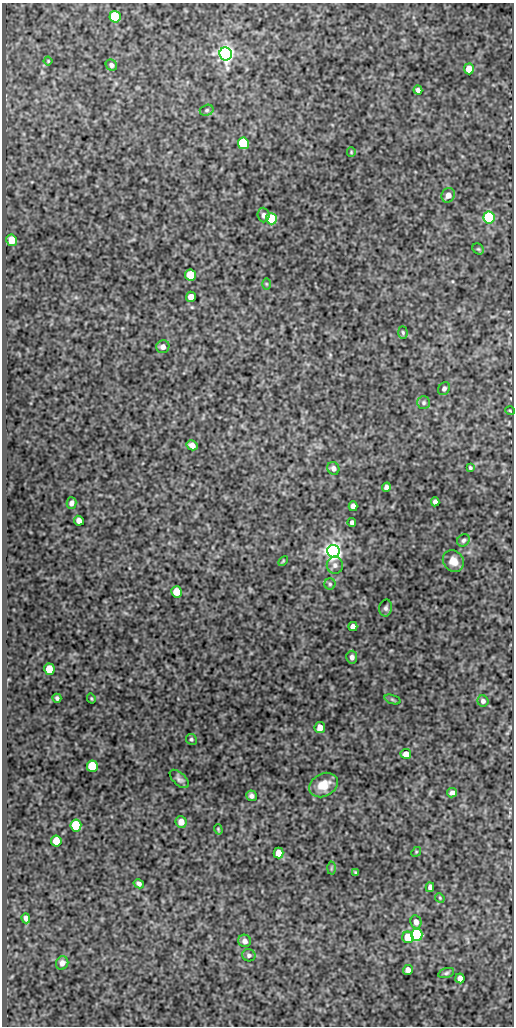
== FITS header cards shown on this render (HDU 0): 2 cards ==
NAXIS1  =                  512
NAXIS2  =                 1024

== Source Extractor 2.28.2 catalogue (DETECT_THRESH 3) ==
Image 512 x 1024 px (HDU 0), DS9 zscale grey, 1 PNG px = 1 image px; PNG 516 x 1028 px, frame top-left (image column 1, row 1024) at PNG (2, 3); each listed source drawn as its Kron ellipse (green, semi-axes under 4 px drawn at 4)
Background 100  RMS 0.49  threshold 1.47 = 3 sigma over >= 5 px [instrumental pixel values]
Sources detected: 76; all 76 listed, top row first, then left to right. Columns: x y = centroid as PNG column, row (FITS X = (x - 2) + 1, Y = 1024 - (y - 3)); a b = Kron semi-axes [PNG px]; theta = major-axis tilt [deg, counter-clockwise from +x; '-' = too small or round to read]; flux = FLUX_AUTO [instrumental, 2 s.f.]
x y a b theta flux
115 17 6 5 - 1800
226 54 6 6 - 21000
48 61 4 4 - 32
111 65 6 5 - 110
469 69 5 5 - 520
418 90 4 4 - 95
207 110 7 5 16 65
243 143 6 5 - 2400
351 152 5 4 - 36
448 195 7 6 - 230
264 215 7 6 - 110
489 218 6 5 - 4800
271 219 6 5 - 1700
12 240 6 5 - 630
478 249 6 5 - 46
191 275 6 5 - 1200
266 284 6 4 -89 39
191 297 5 5 - 260
403 332 6 4 -86 51
163 347 6 6 - 140
444 389 7 5 59 95
424 403 6 6 - 78
510 411 5 3 - 28
192 445 6 4 -30 210
333 468 6 6 - 99
470 468 3 3 - 48
386 487 5 4 - 130
435 502 4 4 - 120
71 503 6 5 - 140
353 506 5 4 - 180
79 521 5 4 - 180
352 523 5 4 - 110
463 540 6 5 - 79
333 551 6 6 - 23000
283 561 6 3 46 34
453 561 11 10 - 340
335 565 8 8 - 120
330 584 5 5 - 60
176 592 5 5 - 540
386 608 8 6 79 100
353 626 4 4 - 160
352 657 6 5 - 140
49 669 6 5 - 700
57 698 4 3 - 66
91 698 5 3 - 35
392 699 8 3 -19 49
483 701 6 5 - 91
320 727 5 5 - 320
191 739 6 5 - 55
406 754 5 5 - 270
92 766 6 5 - 1800
179 779 12 6 -43 120
324 785 15 11 29 540
452 793 5 4 - 140
251 796 5 5 - 110
181 822 6 5 - 290
76 826 6 5 - 2500
218 829 5 3 - 40
56 841 5 5 - 700
416 852 5 4 - 36
278 853 5 5 - 340
331 868 6 4 89 40
356 872 4 3 - 42
139 884 5 4 - 92
430 887 5 4 - 100
440 898 5 4 - 36
26 918 5 4 - 130
416 922 6 5 - 160
417 935 6 6 - 4600
408 937 6 5 - 770
245 941 6 6 - 150
249 955 7 6 - 82
62 963 7 6 - 150
408 970 5 5 - 170
446 973 8 5 17 66
460 978 5 4 - 190